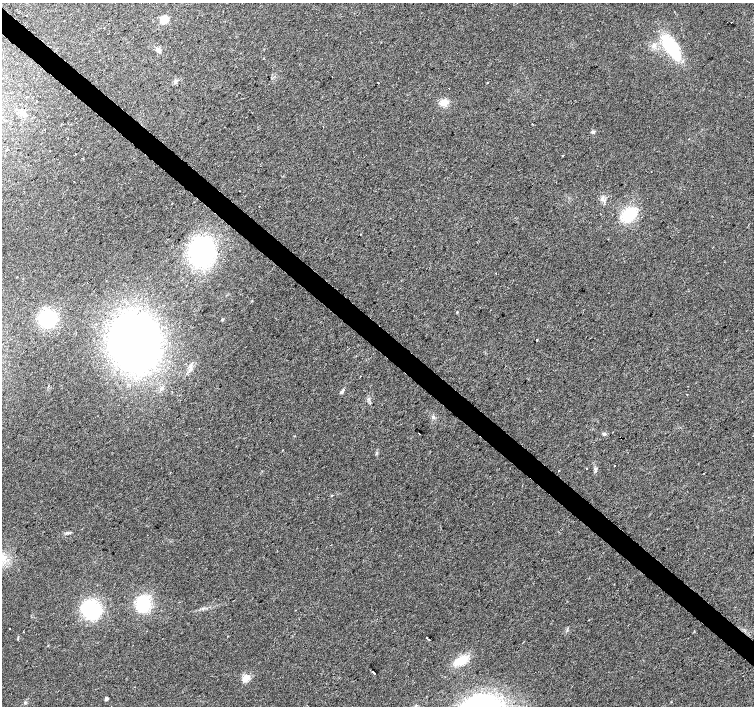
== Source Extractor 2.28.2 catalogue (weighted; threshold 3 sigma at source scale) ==
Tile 11 of 4 x 4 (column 3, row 3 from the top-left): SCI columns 3013-4515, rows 1640-3046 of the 6019 x 6028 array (HDU 1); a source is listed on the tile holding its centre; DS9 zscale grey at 2 x 2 block average (1 PNG px = mean of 2 x 2 image px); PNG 756 x 708 px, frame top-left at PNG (2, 3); no overlay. Shown black and unused: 4% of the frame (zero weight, under 2 of 3 exposures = <1% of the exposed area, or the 3 px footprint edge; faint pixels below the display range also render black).
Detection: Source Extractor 2.28.2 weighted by HDU 2 'WHT'; one run over the whole footprint, this tile lists its part. Background 0.021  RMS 0.006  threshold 0.0272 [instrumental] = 3 sigma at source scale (4.5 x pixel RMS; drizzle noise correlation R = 1.50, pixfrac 1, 0.0396/0.0396 arcsec/px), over >= 5 px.
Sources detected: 47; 2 inside a brighter object's white glare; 4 cosmic-ray / hot-pixel residue — not listed; the other 41 listed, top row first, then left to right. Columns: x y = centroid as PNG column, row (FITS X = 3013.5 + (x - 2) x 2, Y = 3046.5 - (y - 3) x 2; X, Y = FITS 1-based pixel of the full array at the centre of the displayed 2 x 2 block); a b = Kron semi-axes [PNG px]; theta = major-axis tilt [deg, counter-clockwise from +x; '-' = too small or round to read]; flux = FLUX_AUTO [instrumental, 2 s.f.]
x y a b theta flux
164 19 7 6 - 16
731 22 2 2 - 0.57
671 47 30 12 -55 78
158 49 6 5 - 4.5
176 81 6 3 22 2.8
488 82 2 2 - 2.3
378 83 2 2 - 1.4
449 88 2 2 - 0.59
444 103 11 7 21 11
23 113 6 5 - 4.4
532 124 2 2 - 4
593 132 5 4 - 2.5
563 155 2 2 - 2.2
239 191 2 2 - 0.51
602 198 5 3 - 2.8
629 214 14 9 42 63
360 234 2 2 - 1.4
201 252 21 19 80 210
48 319 11 9 -60 110
222 320 4 2 - 1.1
537 340 2 2 - 2.5
135 342 34 27 -85 930
342 392 7 4 52 2.8
419 434 2 2 - 4.9
604 434 5 4 - 2.2
614 466 2 2 - 0.75
586 469 2 2 - 0.75
595 469 6 4 88 2.6
559 470 2 2 - 1.1
332 495 2 2 - 1.3
67 533 8 3 1 2.7
143 604 11 10 - 81
91 609 13 11 -39 160
9 629 2 2 - 4.8
23 632 2 2 - 0.64
427 637 2 2 - 3.4
429 639 2 2 - 7.3
461 660 17 9 28 26
373 672 3 2 - 9.9
246 678 3 3 - 54
106 699 3 2 - 6
Diffuse or blended objects may show on this block-average render without a row.